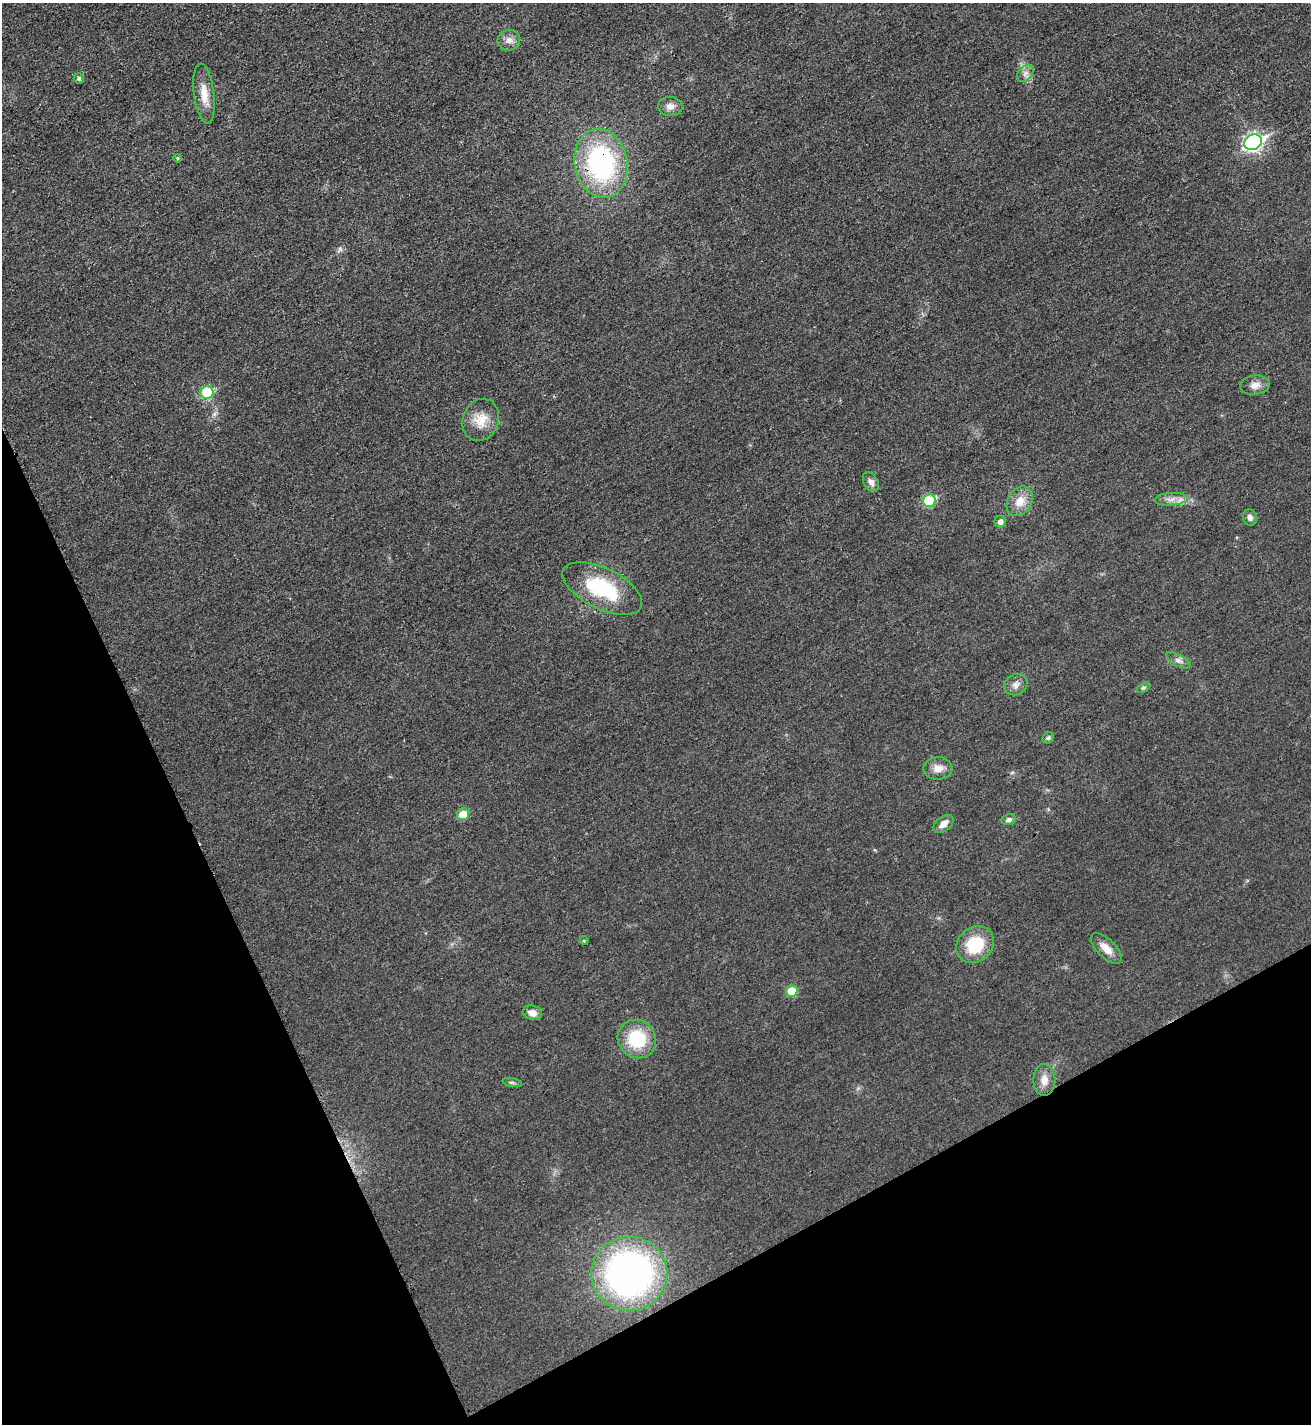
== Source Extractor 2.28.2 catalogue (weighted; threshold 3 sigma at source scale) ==
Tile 14 of 4 x 4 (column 2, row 4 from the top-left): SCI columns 1474-2782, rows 18-1439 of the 5701 x 5713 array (HDU 1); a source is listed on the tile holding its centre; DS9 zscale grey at full resolution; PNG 1313 x 1426 px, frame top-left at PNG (2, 3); each listed source drawn as its Kron ellipse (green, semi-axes under 4 px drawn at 4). Shown black and unused: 24% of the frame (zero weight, under 3 of 4 exposures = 1% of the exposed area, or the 3 px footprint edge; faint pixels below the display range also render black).
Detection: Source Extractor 2.28.2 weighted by HDU 2 'WHT'; one run over the whole footprint, this tile lists its part. Background 0.0167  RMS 0.0057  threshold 0.0258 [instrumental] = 3 sigma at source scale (4.5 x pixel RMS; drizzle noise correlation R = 1.50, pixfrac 1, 0.05/0.05 arcsec/px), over >= 5 px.
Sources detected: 35; all 35 listed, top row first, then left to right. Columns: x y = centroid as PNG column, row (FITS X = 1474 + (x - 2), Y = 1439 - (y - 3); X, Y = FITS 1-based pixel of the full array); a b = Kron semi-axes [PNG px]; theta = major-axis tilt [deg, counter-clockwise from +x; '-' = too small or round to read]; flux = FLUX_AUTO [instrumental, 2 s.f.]
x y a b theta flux
509 40 11 10 - 3.6
1025 73 10 6 49 2.5
79 78 5 5 - 1.4
204 94 30 10 -83 9.4
670 106 12 9 -2 3.9
1253 142 9 7 28 190
177 158 4 4 - 0.66
601 163 35 26 -79 92
1255 385 15 9 8 4.4
207 393 6 6 - 28
481 420 21 18 68 11
871 482 10 7 -58 2.5
1171 499 16 6 3 3.9
929 501 6 6 - 34
1020 501 16 12 58 7.9
1250 517 8 7 - 2.3
1000 522 6 6 - 2.9
602 588 43 20 -26 40
1178 660 14 5 -28 2.4
1016 685 12 10 33 3.6
1143 688 7 4 30 1.1
1048 738 6 5 - 1
938 768 14 11 1 5.4
463 814 6 6 - 11
1009 820 7 5 12 1.7
944 824 11 7 37 3.9
584 941 4 4 - 0.58
975 945 20 17 41 25
1106 948 19 9 -45 6.4
792 991 6 5 - 16
532 1013 10 7 -15 4.1
637 1039 20 18 -45 27
1044 1080 16 11 -90 5.8
512 1082 10 4 -11 1.1
629 1274 38 37 - 220
Overlapping masked pixels (flux is a lower limit): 1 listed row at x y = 601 163